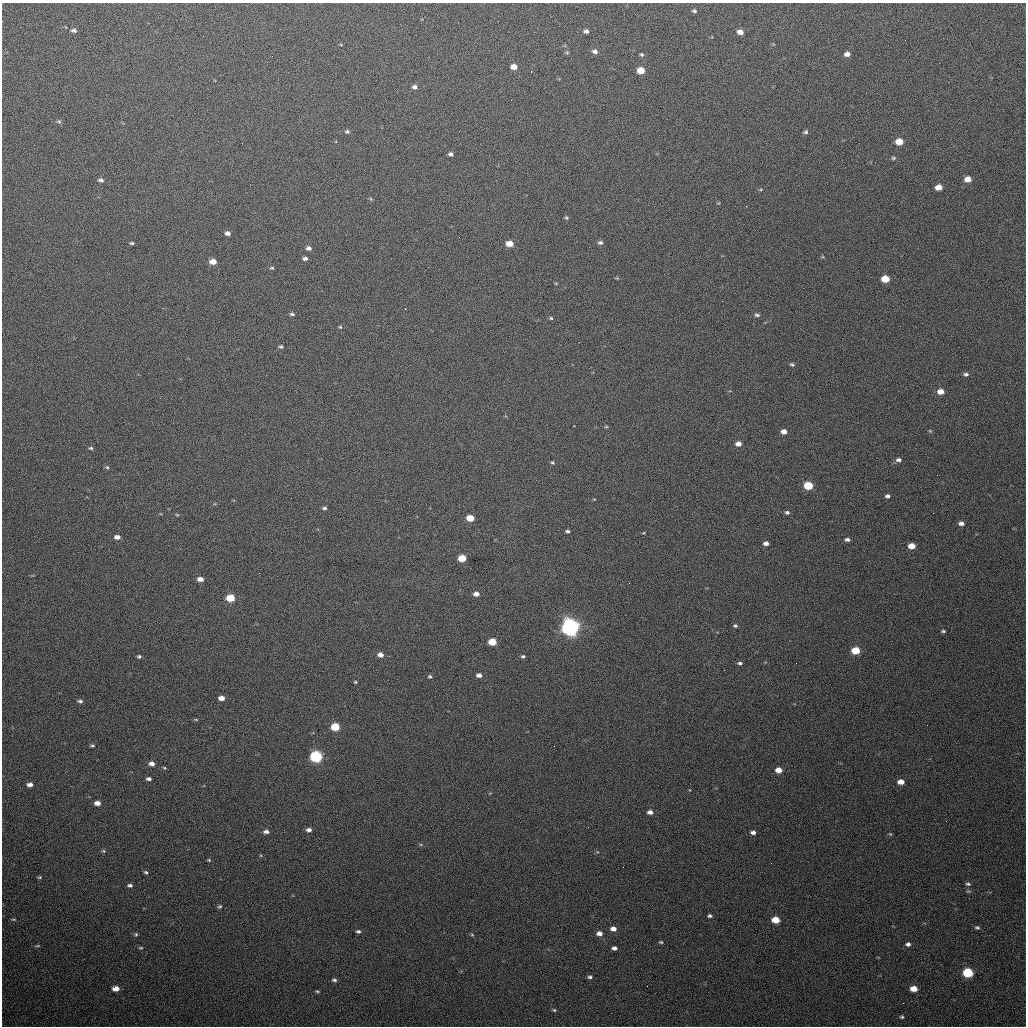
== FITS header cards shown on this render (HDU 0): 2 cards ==
NAXIS1  =                 1024 / length of data axis 1
NAXIS2  =                 1024 / length of data axis 2

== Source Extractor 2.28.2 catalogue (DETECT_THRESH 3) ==
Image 1024 x 1024 px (HDU 0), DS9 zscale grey, 1 PNG px = 1 image px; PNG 1028 x 1028 px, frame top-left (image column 1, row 1024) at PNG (2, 3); no overlay
Background 692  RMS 20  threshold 60.2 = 3 sigma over >= 5 px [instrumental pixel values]
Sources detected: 137; all 137 listed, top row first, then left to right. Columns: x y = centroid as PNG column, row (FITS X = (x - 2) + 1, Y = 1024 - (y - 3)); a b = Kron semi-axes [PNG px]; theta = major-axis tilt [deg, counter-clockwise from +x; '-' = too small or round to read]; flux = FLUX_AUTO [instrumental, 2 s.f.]
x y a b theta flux
694 11 4 3 - 2300
74 30 7 4 -13 3200
586 31 5 4 - 3900
740 32 6 5 - 8800
341 45 5 3 - 1100
595 51 7 6 - 4800
567 52 5 5 - 1800
847 54 6 5 - 6400
642 55 5 5 - 2200
514 67 6 5 - 11000
641 70 6 5 - 22000
531 71 2 2 - 1000
415 87 6 5 - 4500
59 122 6 5 - 2300
347 131 6 5 - 2700
459 131 3 2 - 1500
805 132 6 5 - 2700
899 142 6 5 - 21000
451 154 5 4 - 3700
893 158 6 4 15 2100
967 179 6 5 - 12000
101 180 6 4 -17 3700
938 187 6 5 - 14000
761 189 5 3 - 1300
371 199 6 4 -45 1600
718 203 5 3 - 1100
746 206 2 2 - 860
566 218 5 4 - 1900
228 233 6 4 -12 4800
131 243 5 3 - 2100
600 243 7 5 -3 3600
510 244 6 5 - 17000
309 248 6 5 - 4600
305 258 5 4 - 3700
213 262 6 5 - 14000
272 268 5 4 - 1900
617 278 4 4 - 1300
885 279 6 5 - 30000
292 314 5 4 - 2800
757 315 7 4 -22 3000
551 318 5 4 - 1800
340 327 5 4 - 1500
281 347 5 4 - 2100
792 364 5 4 - 2200
966 374 6 4 -3 3300
940 392 6 5 - 13000
574 426 3 3 - 1200
606 427 6 3 1 1500
930 431 5 4 - 1500
784 432 6 4 -4 8200
738 444 6 5 - 8100
91 448 5 4 - 2200
898 460 7 5 4 4200
552 463 5 4 - 1800
107 467 5 5 - 2000
937 475 2 2 - 650
808 485 6 5 - 49000
887 496 4 4 - 3500
324 508 5 4 - 3000
787 512 6 4 -15 2900
177 515 6 4 -1 1500
470 518 6 5 - 24000
961 523 6 5 - 5400
567 531 4 3 - 2600
644 533 4 2 - 1100
117 537 6 4 -3 7100
847 539 5 4 - 3700
766 543 5 4 - 5500
912 546 6 4 -5 16000
462 558 6 5 - 32000
200 579 6 4 -7 9100
629 583 3 2 - 1000
476 594 6 4 -5 7400
230 598 6 5 - 40000
735 626 6 4 -2 2400
570 627 7 6 - 820000
943 631 4 3 - 2000
492 642 6 5 - 30000
855 650 6 5 - 38000
380 655 6 5 - 8500
523 656 4 3 - 2300
139 657 4 4 - 2500
740 663 5 4 - 2800
479 675 5 4 - 6100
430 676 5 5 - 2100
355 682 4 3 - 1500
221 698 5 4 - 10000
80 701 6 5 - 3100
196 719 7 3 -9 1400
927 725 2 2 - 560
335 727 6 5 - 45000
92 746 6 4 -1 2300
316 756 6 5 - 200000
152 763 6 5 - 7000
164 768 5 4 - 1500
779 770 6 5 - 14000
149 779 6 4 -1 3700
901 782 6 4 -3 12000
30 785 6 5 - 6300
97 803 6 4 -5 8800
650 812 6 4 -9 6100
946 821 2 2 - 700
309 830 6 4 0 5100
266 831 7 5 -4 5100
753 832 5 4 - 5100
890 834 5 4 - 1500
103 851 5 4 - 1700
209 860 4 3 - 1400
771 863 2 2 - 770
146 872 5 4 - 2100
39 877 5 3 - 1700
968 884 6 5 - 2700
130 885 6 4 -6 3000
220 906 5 5 - 2300
710 916 4 3 - 2600
13 919 8 3 -5 1800
776 920 6 5 - 27000
977 927 7 5 -1 2600
613 929 6 5 - 8000
358 931 5 4 - 2900
599 933 6 5 - 8300
136 934 5 4 - 2100
472 935 5 4 - 1500
661 942 5 4 - 1700
908 944 6 5 - 4100
37 946 8 3 9 1700
141 948 5 4 - 1500
614 948 5 4 - 4800
968 973 7 5 -10 86000
590 977 6 4 -3 2900
334 980 6 4 -10 2900
116 989 6 4 -1 12000
914 989 6 5 - 19000
317 991 5 3 - 1700
903 1003 3 2 - 1000
554 1010 5 4 - 1900
902 1017 4 4 - 1900